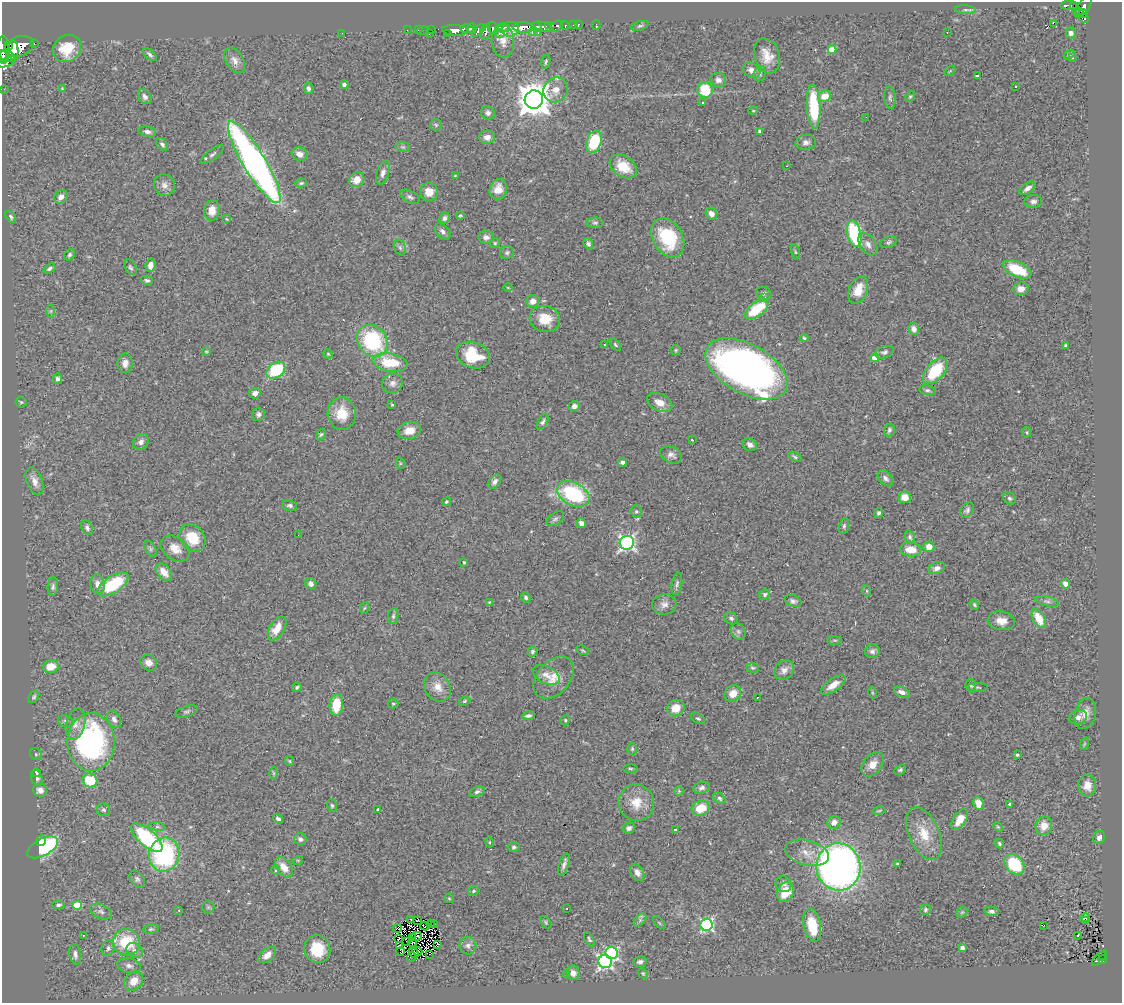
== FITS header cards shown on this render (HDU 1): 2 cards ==
NAXIS1  =                 1120
NAXIS2  =                 1001

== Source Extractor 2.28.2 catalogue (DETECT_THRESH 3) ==
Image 1120 x 1001 px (HDU 1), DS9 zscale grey, 1 PNG px = 1 image px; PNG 1124 x 1005 px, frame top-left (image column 1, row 1001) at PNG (2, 2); each listed source drawn as its Kron ellipse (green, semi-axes under 4 px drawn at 4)
Background 0.747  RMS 0.047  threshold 0.142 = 3 sigma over >= 5 px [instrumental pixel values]
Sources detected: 378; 8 with non-positive FLUX_AUTO (blend fragments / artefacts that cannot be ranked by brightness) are neither listed nor drawn; the other 370 listed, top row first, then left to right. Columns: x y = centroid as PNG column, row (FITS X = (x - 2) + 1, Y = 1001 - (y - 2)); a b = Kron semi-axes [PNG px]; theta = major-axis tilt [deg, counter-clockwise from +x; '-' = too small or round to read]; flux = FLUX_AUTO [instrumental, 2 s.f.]
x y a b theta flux
1068 5 8 4 0 130
1084 7 11 6 56 330
1075 8 7 4 -68 82
965 10 10 4 -4 7.7
1079 13 5 3 - 2
1083 13 4 2 - 29
1084 18 5 4 - 17
1053 23 2 2 - 1600
548 25 4 3 - 180
573 25 3 2 - 15
578 25 4 3 - 24
596 25 5 2 - 7
557 26 7 4 33 120
565 26 4 3 - 64
640 26 9 4 17 5.5
523 27 10 5 -3 1200
536 27 5 3 - 260
543 27 10 4 -17 510
493 28 7 5 -64 270
502 28 7 4 1 190
467 29 7 3 1 290
472 29 5 4 - 120
510 29 9 7 18 750
407 30 2 2 - 12
418 30 2 2 - 4
423 30 6 3 10 12
431 30 3 2 - 6.3
455 30 13 5 -4 910
479 30 8 3 41 210
485 32 8 5 77 240
532 32 4 3 - 86
947 32 3 2 - 3.6
342 33 2 2 - 13
499 33 5 3 - 89
538 33 3 2 - 27
1071 33 5 5 - 14
429 34 3 3 - 18
447 34 3 2 - 13
503 41 16 11 -87 30
34 44 3 2 - 55
8 46 4 3 - 44
19 46 15 9 19 2100
67 48 15 13 41 90
3 50 14 6 -88 1100
13 50 9 5 -89 790
832 50 4 4 - 93
1069 54 6 4 34 7.1
150 55 8 4 -42 8
3 56 6 2 83 580
7 56 8 5 -28 740
767 56 18 12 -73 48
1072 58 4 3 - 3.6
235 60 14 8 -58 23
7 62 10 4 22 45
546 62 7 4 77 6.4
752 70 9 7 -29 22
950 71 6 3 37 3.2
760 74 8 6 69 8
978 75 3 2 - 3.8
718 80 8 7 - 15
344 85 4 4 - 8.8
1015 86 3 2 - 5.3
62 88 4 4 - 2.4
4 89 2 2 - 9.2
308 89 5 4 - 9
556 90 13 12 - 33
705 90 8 7 - 110
825 96 6 5 - 48
910 96 6 4 47 4.1
145 97 8 6 -54 12
890 98 11 5 -86 8.9
534 100 9 9 - 6500
702 103 3 3 - 14
814 107 22 6 -87 160
753 111 5 3 - 2.9
488 113 7 6 - 10
866 117 2 2 - 2.2
436 125 6 6 - 5.3
760 131 3 3 - 6.7
147 132 9 5 -11 12
487 137 8 6 8 20
594 142 11 7 70 160
806 142 10 7 6 14
162 144 7 5 -50 7.5
403 147 7 5 -11 5.8
212 154 14 5 38 8.9
300 154 8 6 -17 22
254 162 47 11 -59 1600
623 166 15 10 -34 74
786 166 2 2 - 2.4
383 173 12 6 73 14
455 176 4 4 - 3.1
357 180 8 7 - 39
301 183 6 4 11 4.6
164 185 11 10 - 19
1027 188 9 5 35 14
498 189 10 8 67 36
429 192 9 9 - 38
61 197 7 6 - 21
410 197 10 6 -30 9.9
1033 201 9 6 6 13
212 210 10 7 84 29
711 214 6 5 - 19
460 215 4 4 - 3.8
11 217 7 4 -57 6.6
444 218 6 5 - 9.2
227 219 4 3 - 2.9
595 223 8 5 0 7.1
443 231 9 6 -46 12
854 234 13 6 -77 270
486 237 8 6 -9 14
668 238 21 15 -60 170
889 242 8 5 21 7.2
495 243 5 5 - 4.4
588 244 6 4 -70 7.2
868 244 12 8 -55 18
400 248 8 5 -64 8.2
795 252 7 3 -76 4.1
507 253 7 6 - 7
69 255 6 4 57 6.3
151 265 7 5 84 24
130 267 8 5 -57 6.8
50 268 6 4 30 7.5
1017 269 15 7 -24 120
147 280 6 4 -16 6.9
508 288 4 3 - 2.3
1021 289 8 6 5 23
858 290 14 9 68 49
764 293 8 6 -15 7.1
765 297 3 3 - 3.8
533 301 6 6 - 19
757 309 13 7 37 130
51 311 6 4 89 4.9
545 319 15 13 -15 64
914 329 6 5 - 16
804 338 4 4 - 4.2
372 341 17 14 -51 290
604 344 3 2 - 4.3
615 345 7 4 -47 5.4
1065 345 4 3 - 3.7
676 350 5 5 - 3.8
206 352 4 3 - 3.9
884 352 9 6 19 9.2
328 354 5 4 - 3
473 355 17 13 -21 110
875 358 4 4 - 48
390 362 17 9 -9 110
125 363 10 8 87 19
746 369 45 24 -29 1800
276 370 10 7 37 200
935 371 16 8 48 150
57 379 5 4 - 11
392 383 10 9 - 17
927 390 8 5 -12 7.5
255 393 6 5 - 16
21 402 5 5 - 4.7
660 402 13 8 -27 33
392 405 3 3 - 3.9
574 406 6 5 - 12
342 413 16 14 -85 70
258 414 6 6 - 8.9
543 422 8 4 63 8.8
409 430 12 8 11 34
889 430 6 5 - 7.4
1027 432 5 3 - 2.9
321 434 6 4 60 4.9
692 440 3 2 - 2.4
141 442 9 7 48 13
750 445 7 6 - 15
671 455 11 8 -24 16
795 457 7 4 -30 5.7
623 462 4 4 - 13
400 463 6 3 -72 3.1
886 478 9 6 -46 11
34 481 14 7 -70 24
494 482 8 5 48 12
573 494 17 11 -29 290
905 497 6 6 - 37
1009 498 7 5 -43 7.5
446 502 4 4 - 4.8
290 505 7 5 -12 7.5
967 510 8 6 52 9.1
636 512 6 5 - 6.4
879 513 5 4 - 7
555 519 10 5 34 8.2
581 523 5 4 - 15
844 526 8 5 75 6.9
87 528 8 5 -64 9.3
298 535 2 2 - 2
910 537 7 5 -72 6.5
193 538 14 12 -51 86
627 543 7 7 - 850
929 547 5 5 - 32
175 548 16 11 -36 37
150 549 9 5 -61 6.6
911 550 10 7 -7 48
464 562 3 3 - 4.1
937 568 8 5 20 16
164 572 10 6 -49 37
98 584 10 7 -79 23
113 584 17 8 33 210
311 584 6 5 - 10
677 584 11 5 81 8.9
1065 584 5 4 - 18
53 587 9 5 84 8
867 591 6 3 -71 3.9
765 594 6 5 - 6.4
526 597 5 4 - 5.9
793 601 8 5 -18 9.4
1047 601 12 5 -13 9.6
489 602 4 3 - 2.6
664 604 12 10 8 20
974 605 5 4 - 5
364 608 6 3 69 3.6
393 616 8 5 81 6.8
731 618 7 5 -36 7.9
1039 618 10 6 -62 72
1001 621 14 9 -9 33
277 628 13 7 59 48
738 631 9 7 -57 9.2
835 640 7 3 0 4.6
583 650 7 4 -21 4.3
532 651 5 5 - 6.7
872 651 7 7 - 10
149 663 9 7 -34 22
51 666 8 6 11 48
753 668 6 4 -2 5
784 670 11 9 43 20
546 675 14 8 -27 22
554 678 24 16 49 61
833 685 14 6 34 30
971 686 7 5 -73 5.6
297 687 5 4 - 5
437 687 15 12 -59 38
978 687 10 3 -1 5.1
902 692 8 5 -20 16
733 693 9 7 43 37
873 693 6 3 -70 3.4
34 697 7 4 54 5.5
757 697 3 2 - 3.1
464 701 6 4 27 5
393 704 5 4 - 4.4
336 705 11 6 84 95
676 708 9 8 - 45
186 711 11 5 18 7.9
1085 713 16 10 77 31
528 716 6 3 9 7.3
1078 717 9 7 20 15
114 719 9 6 -63 13
698 719 7 4 -26 6.3
565 720 5 4 - 4.2
65 721 8 6 -17 8.8
75 724 16 9 77 27
91 742 29 23 90 670
1084 744 6 4 71 4.3
632 749 6 4 -90 4.6
36 754 6 5 - 4.9
1017 755 4 3 - 4.7
289 761 5 4 - 3.5
873 764 14 9 51 34
630 768 7 3 0 4.7
900 770 6 4 29 6.4
36 773 4 3 - 4.8
273 773 6 4 -89 4.4
37 778 8 5 -71 8.6
90 780 7 7 - 110
1087 786 11 9 -86 33
702 788 8 5 17 11
40 790 7 6 - 23
679 791 5 4 - 3.9
477 792 8 5 22 8.2
719 798 7 5 -40 6.5
636 803 18 17 - 63
978 803 6 5 - 33
1009 804 3 3 - 13
332 806 7 5 -74 5.8
701 808 9 7 18 75
378 809 3 2 - 3.3
103 810 6 6 - 6.7
879 811 7 2 12 3.2
278 818 5 4 - 8.2
960 820 11 6 56 46
834 822 7 6 - 23
1044 826 9 8 - 42
157 827 8 4 -8 6.2
998 827 5 4 - 3.9
629 828 6 5 - 10
675 829 3 2 - 2.2
924 834 28 15 -67 77
147 837 19 8 -41 300
1099 837 7 5 61 12
300 839 6 6 - 12
41 841 5 5 - 40
490 842 5 3 - 3.4
999 843 5 4 - 5.1
42 847 17 8 28 290
514 847 6 5 - 6.7
807 853 22 12 -15 45
164 854 17 15 75 410
298 860 5 3 - 3
898 864 4 3 - 3.8
1014 864 11 8 -45 170
564 865 12 5 71 13
284 867 11 7 -54 39
839 867 23 22 - 2000
276 870 5 3 - 2.7
637 872 9 6 -60 17
137 879 9 6 -53 9.5
783 884 8 7 - 11
473 891 6 4 23 4.7
785 892 10 8 64 65
449 898 5 4 - 3.6
58 905 6 4 -1 7.9
77 905 4 4 - 120
208 907 6 6 - 6
567 909 3 2 - 5.4
179 910 3 3 - 4.4
925 910 6 5 - 5.7
101 911 11 7 -26 12
992 911 7 4 -10 7.9
962 912 6 4 43 4.6
1085 918 5 3 - 6.7
411 919 3 3 - 6.5
418 920 4 2 - 1.6
640 920 7 4 47 8.3
1086 920 4 3 - 5.6
546 922 7 4 -53 4.7
659 923 8 3 -45 3.5
430 924 4 2 - 1.5
434 925 2 2 - 2.6
707 925 6 6 - 520
812 925 17 8 -78 80
1044 925 3 2 - 7.5
425 926 5 2 - 1.3
397 928 5 3 - 2.1
151 929 7 5 9 5.4
83 935 3 2 - 4.5
1078 935 3 3 - 43
417 936 5 2 - 4.1
413 938 3 2 - 3
398 939 3 2 - 2.2
589 939 8 4 -59 5.2
126 942 14 13 - 140
407 942 3 2 - 3.6
412 942 4 2 - 7.5
438 944 4 3 - 3.3
399 945 4 2 - 2.1
468 946 9 8 - 14
108 948 8 6 76 9.8
962 948 4 4 - 9.5
317 949 14 13 - 94
135 951 9 7 -30 16
417 951 5 3 - 2.4
400 952 4 2 - 17
414 953 6 4 -61 4
612 953 6 6 - 380
75 954 10 6 -81 14
429 954 2 2 - 79
267 955 10 6 41 26
1103 955 3 2 - 21
411 957 5 4 - 4.1
1100 958 10 4 46 64
1102 960 4 3 - 27
605 962 7 6 - 800
640 962 7 5 11 10
129 966 12 7 -12 15
573 973 7 6 - 19
643 973 5 4 - 4
567 975 3 3 - 3.3
134 981 10 8 46 45
At the frame edge (FLAGS 8, measured only in part): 2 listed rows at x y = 3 50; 3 56
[8 non-positive-flux detections neither listed nor drawn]